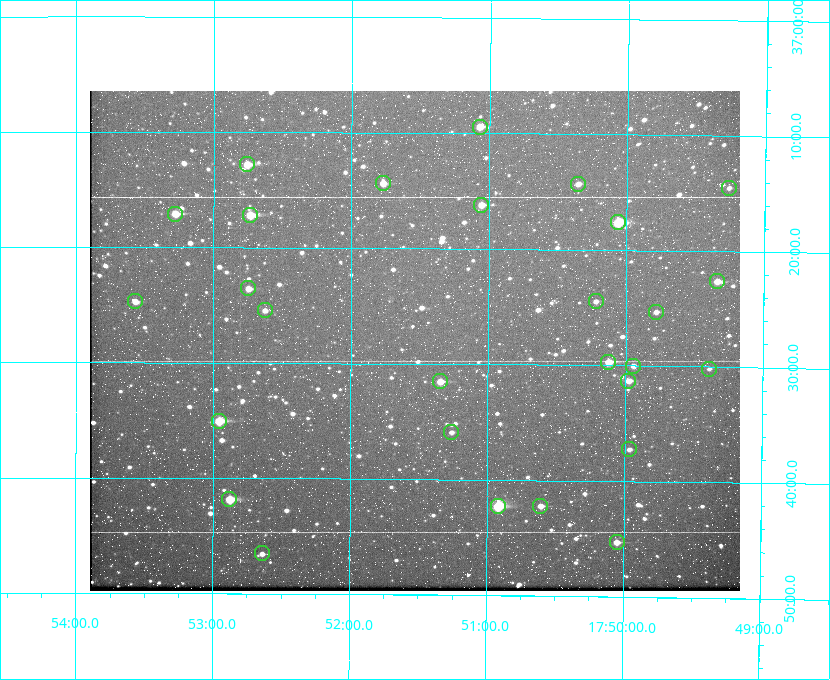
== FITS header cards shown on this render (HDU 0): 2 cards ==
NAXIS1  =                  650
NAXIS2  =                  500

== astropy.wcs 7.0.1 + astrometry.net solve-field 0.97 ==
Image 650 x 500 px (HDU 0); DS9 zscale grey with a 90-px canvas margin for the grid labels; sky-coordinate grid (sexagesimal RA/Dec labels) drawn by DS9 from the SOLVED WCS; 28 Tycho-2 reference stars matched to detected sources circled (green)
Header WCS: none
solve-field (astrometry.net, Tycho-2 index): SOLVED blind (the file carries no WCS)
Solved WCS: RA---TAN-SIP/DEC--TAN-SIP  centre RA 17:51:32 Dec +37:28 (267.88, +37.47 deg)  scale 5.2 arcsec/px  FOV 56.3' x 43.3'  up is +180 deg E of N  parity flipped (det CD > 0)
(file carries no celestial WCS; the grid is the blind solution)
Tycho-2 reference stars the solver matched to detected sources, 28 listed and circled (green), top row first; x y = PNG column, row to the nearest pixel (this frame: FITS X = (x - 90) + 1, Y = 500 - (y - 91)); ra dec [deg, ICRS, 3 dp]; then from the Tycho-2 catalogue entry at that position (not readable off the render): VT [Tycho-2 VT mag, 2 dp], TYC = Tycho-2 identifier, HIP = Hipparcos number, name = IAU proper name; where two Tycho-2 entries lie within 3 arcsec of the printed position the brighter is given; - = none
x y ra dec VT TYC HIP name
480 127 267.768 +37.157 9.98 2620-745-1 - -
247 164 268.189 +37.213 9.71 2620-542-1 - -
383 183 267.943 +37.240 10.39 2620-505-1 - -
578 184 267.589 +37.238 11.09 2619-212-1 - -
729 188 267.316 +37.242 12.03 2619-611-1 - -
481 205 267.764 +37.270 10.17 2620-784-1 - -
175 214 268.319 +37.285 9.88 2620-536-1 - -
250 215 268.183 +37.286 8.98 2620-786-1 87506 -
618 222 267.517 +37.293 8.96 2619-379-1 - -
717 281 267.335 +37.377 10.60 2619-634-1 - -
248 288 268.186 +37.393 10.44 2620-175-1 - -
135 301 268.392 +37.412 10.60 2620-800-1 - -
596 301 267.555 +37.408 11.50 2619-358-1 - -
265 310 268.156 +37.424 11.25 2620-712-1 - -
656 312 267.445 +37.422 11.17 2619-451-1 - -
608 362 267.531 +37.495 10.07 2619-274-1 - -
633 366 267.485 +37.500 11.33 2619-40-1 - -
709 369 267.347 +37.503 12.15 3088-638-1 - -
440 381 267.836 +37.525 9.96 3089-889-1 - -
628 381 267.494 +37.522 10.35 3088-270-1 - -
219 421 268.239 +37.584 8.64 3089-755-1 - -
451 432 267.815 +37.598 11.54 3089-1081-1 - -
629 449 267.491 +37.621 11.40 3088-1284-1 - -
229 499 268.219 +37.697 8.93 3089-671-1 - -
498 506 267.730 +37.705 8.13 3089-1203-1 87349 -
540 506 267.652 +37.703 11.04 3089-693-1 - -
617 542 267.512 +37.755 10.10 3089-2332-1 - -
262 553 268.159 +37.775 11.22 3089-2245-1 - -